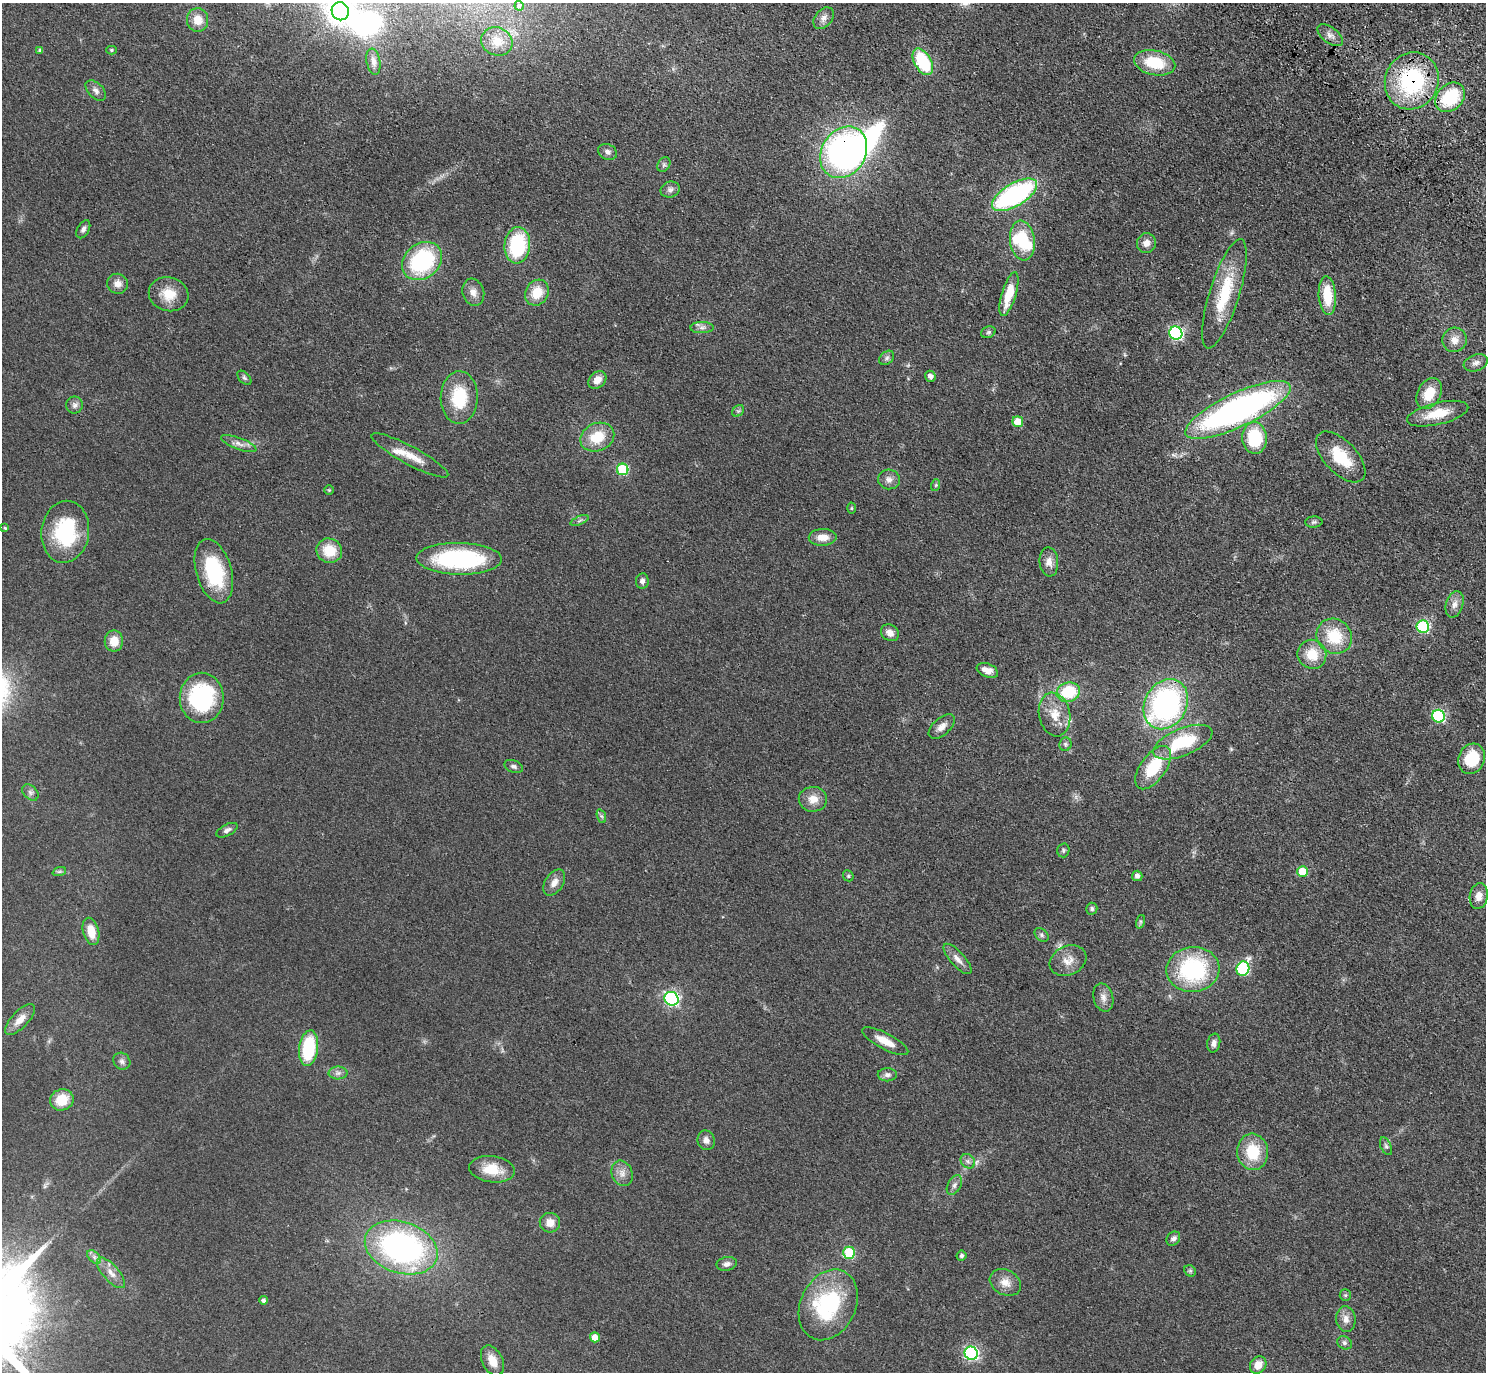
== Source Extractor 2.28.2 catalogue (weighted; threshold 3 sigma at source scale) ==
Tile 10 of 4 x 4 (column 2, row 3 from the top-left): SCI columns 1576-3059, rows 1759-3128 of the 6118 x 6118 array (HDU 1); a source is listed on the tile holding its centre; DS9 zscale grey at full resolution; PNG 1488 x 1374 px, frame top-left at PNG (2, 3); each listed source drawn as its Kron ellipse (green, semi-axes under 4 px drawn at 4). Shown black and unused: <1% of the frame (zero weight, under 3 of 4 exposures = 6% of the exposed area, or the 3 px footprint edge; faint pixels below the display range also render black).
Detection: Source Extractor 2.28.2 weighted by HDU 2 'WHT'; one run over the whole footprint, this tile lists its part. Background 0.0402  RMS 0.006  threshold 0.0268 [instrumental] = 3 sigma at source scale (4.5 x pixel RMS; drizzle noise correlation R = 1.50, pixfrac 1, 0.05/0.05 arcsec/px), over >= 5 px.
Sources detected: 147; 3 inside a brighter object's white glare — neither listed nor drawn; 4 inside a brighter listed object's ellipse — not listed separately; the other 140 listed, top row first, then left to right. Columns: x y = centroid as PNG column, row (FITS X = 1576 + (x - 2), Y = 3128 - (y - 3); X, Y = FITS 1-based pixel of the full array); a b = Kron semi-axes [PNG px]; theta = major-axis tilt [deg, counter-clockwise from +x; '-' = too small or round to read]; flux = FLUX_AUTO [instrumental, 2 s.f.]
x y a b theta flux
519 6 5 4 - 4.1
340 11 9 8 - 520
824 18 12 8 50 3.7
198 20 12 10 -86 7.6
1330 35 15 8 -38 3.1
497 41 16 14 -26 9.4
111 50 5 4 - 0.92
40 51 4 4 - 1.5
373 62 13 7 -80 2.7
923 62 14 8 -60 38
1155 63 21 12 -12 22
1412 81 29 26 65 65
96 90 12 7 -45 2.7
1450 97 17 13 45 31
608 152 10 7 -26 2.3
844 152 27 22 58 190
664 165 8 6 55 1.5
670 189 10 8 15 2.4
1015 195 25 11 31 100
83 229 10 6 60 1.9
1022 240 20 12 -82 23
1146 243 10 9 - 4.1
517 245 18 13 85 44
422 261 21 17 40 61
118 284 10 10 - 4.5
473 292 14 10 -73 4.5
537 293 13 11 61 12
169 294 20 17 -14 12
1009 294 23 7 73 17
1224 294 57 15 73 31
1327 296 19 8 -87 17
702 328 11 5 0 2.4
988 332 7 5 21 1.3
1176 333 7 6 - 100
1454 340 12 12 - 5.9
887 358 8 6 42 1.7
1476 363 12 8 19 3.2
930 376 5 5 - 2.9
244 378 8 5 -45 1.3
597 380 10 7 42 5.5
1429 394 17 11 60 14
459 398 26 18 88 26
74 405 8 8 - 2.5
1238 410 58 17 25 200
738 411 6 5 - 1.1
1438 414 31 11 13 16
1018 422 5 5 - 9.4
597 437 17 14 23 17
1255 438 16 12 -86 32
239 444 19 6 -20 3.7
410 455 43 9 -28 11
1341 457 31 16 -46 20
623 469 6 5 - 42
889 479 11 10 - 3.4
936 485 6 4 72 0.76
329 490 5 5 - 0.64
851 508 5 3 - 0.65
579 520 10 3 22 1.2
1314 522 8 5 2 1.4
5 528 4 3 - 0.71
65 532 31 24 82 47
823 537 14 8 1 6.6
329 551 13 12 - 14
459 559 43 16 -1 78
1049 562 14 9 -85 4.6
214 571 33 17 -74 42
642 581 8 6 82 2.3
1455 604 13 8 72 3.9
1423 627 6 6 - 67
890 633 9 8 - 4.1
1334 636 18 17 - 22
114 641 10 9 - 8.6
1312 654 15 14 - 13
987 670 11 6 -21 5
1068 692 12 9 15 24
202 698 25 22 90 65
1166 704 26 21 60 130
1055 714 22 15 -79 11
1438 716 6 6 - 64
942 727 16 8 42 4.3
1183 742 31 13 22 35
1065 744 7 6 - 1.3
1471 759 15 13 64 18
514 766 9 6 -21 1.8
1153 768 25 12 54 26
30 792 9 6 -45 1.9
813 799 14 12 -3 6.8
601 816 7 4 -70 1.2
227 830 12 5 26 2.2
1063 850 7 6 - 1.2
59 872 7 4 19 1
1303 872 5 5 - 20
848 876 6 5 - 0.87
1137 876 5 5 - 2.3
554 882 14 9 57 4.4
1479 896 13 9 81 4.7
1092 909 6 5 - 1.2
1140 922 7 4 72 0.92
91 931 14 8 -75 9.3
1041 935 8 5 -42 1.4
957 959 19 7 -48 4.4
1068 961 19 14 25 7.3
1193 969 26 22 5 64
1243 969 7 6 - 64
1103 997 14 10 -75 4.1
671 999 7 6 - 120
20 1019 20 8 45 6.4
885 1041 25 8 -28 8.8
1214 1043 9 6 79 2.6
308 1048 18 9 82 36
122 1061 9 8 - 2.2
338 1073 9 6 0 2.3
887 1075 9 6 1 2.2
62 1100 12 10 21 13
706 1140 10 8 -72 3.1
1386 1146 9 5 -65 1.6
1253 1152 18 15 -84 21
968 1161 8 6 -45 1.9
492 1169 23 13 -7 14
622 1173 13 10 -67 4.5
954 1185 10 6 62 2.4
550 1223 10 9 - 5.9
1173 1239 8 6 48 2.2
401 1247 37 25 -18 160
849 1253 6 6 - 31
962 1256 5 5 - 1.1
94 1257 8 5 -46 1.8
727 1264 10 7 11 2.5
1190 1271 6 5 - 0.94
111 1273 19 8 -48 5.3
1005 1282 16 12 -28 6.6
1345 1295 6 5 - 0.88
264 1300 4 4 - 1.7
828 1305 37 27 64 56
1346 1319 13 9 -83 4.3
595 1337 5 5 - 6.9
1345 1343 8 6 -31 1.7
971 1353 7 6 - 110
492 1361 16 10 -63 8.3
1258 1365 9 7 52 7.7
Overlapping masked pixels (flux is a lower limit): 3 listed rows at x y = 1412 81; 844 152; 214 571
Isophote crosses this tile's border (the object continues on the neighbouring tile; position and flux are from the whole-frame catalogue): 1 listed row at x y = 340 11